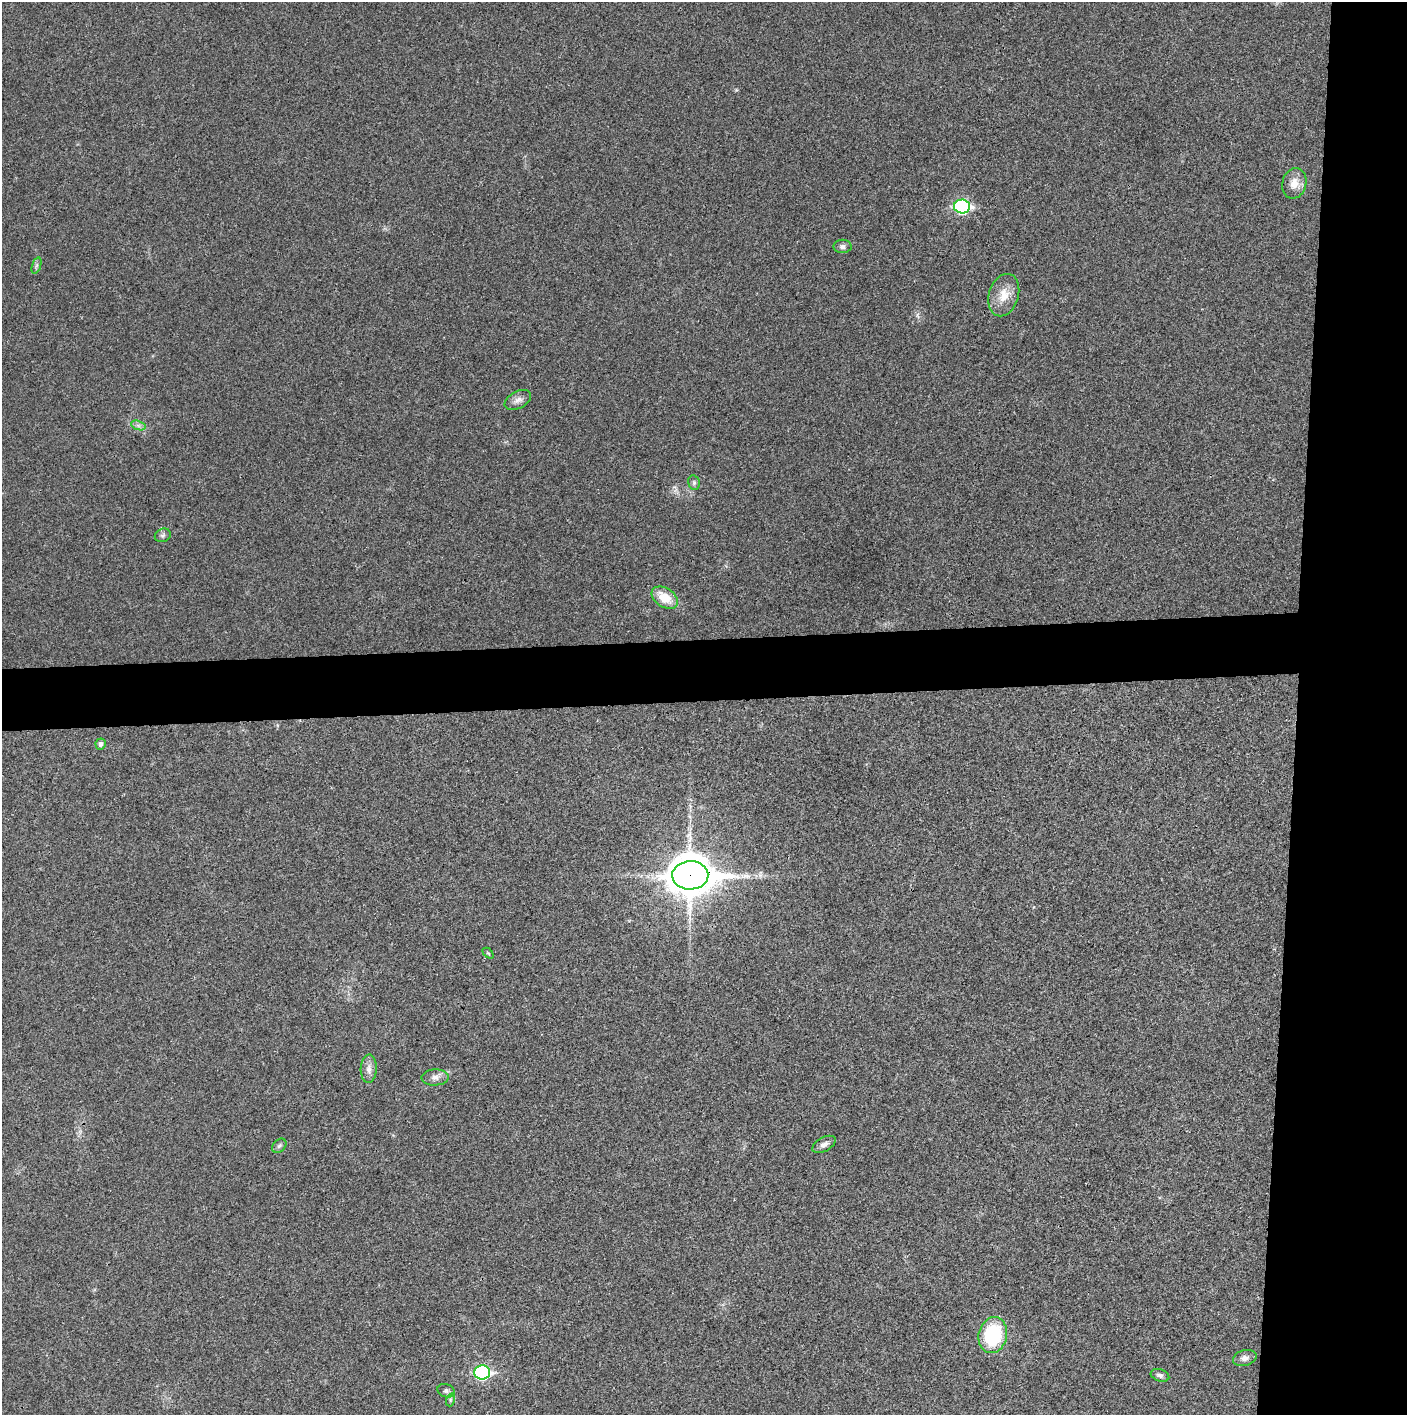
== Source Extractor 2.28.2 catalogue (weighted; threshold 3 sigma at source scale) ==
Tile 6 of 3 x 3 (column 3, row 2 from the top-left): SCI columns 2815-4219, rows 1416-2828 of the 4220 x 4242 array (HDU 1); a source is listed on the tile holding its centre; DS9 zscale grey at full resolution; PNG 1409 x 1417 px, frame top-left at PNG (2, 2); each listed source drawn as its Kron ellipse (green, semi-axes under 4 px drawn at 4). Shown black and unused: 12% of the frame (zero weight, under 3 of 4 exposures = <1% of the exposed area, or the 3 px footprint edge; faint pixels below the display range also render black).
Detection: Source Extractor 2.28.2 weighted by HDU 2 'WHT'; one run over the whole footprint, this tile lists its part. Background 0.0191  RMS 0.0051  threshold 0.0231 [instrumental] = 3 sigma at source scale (4.5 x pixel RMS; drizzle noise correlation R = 1.50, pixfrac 1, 0.05/0.05 arcsec/px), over >= 5 px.
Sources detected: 23; all 23 listed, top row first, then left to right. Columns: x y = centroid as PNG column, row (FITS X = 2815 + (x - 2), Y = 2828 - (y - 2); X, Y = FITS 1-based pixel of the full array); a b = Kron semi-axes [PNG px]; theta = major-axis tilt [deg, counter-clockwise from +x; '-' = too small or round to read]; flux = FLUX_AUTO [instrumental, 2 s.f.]
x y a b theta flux
1294 183 15 12 73 6.1
962 206 8 7 - 75
843 246 9 6 1 1.8
36 266 8 4 71 0.99
1004 295 22 14 73 9
518 400 14 8 28 3
138 425 7 4 -19 1.5
694 483 7 5 -77 1.2
163 535 8 6 23 1.3
665 598 14 9 -33 10
101 744 5 5 - 1.8
690 875 18 14 1 1400
488 953 6 4 -44 0.64
369 1069 14 8 87 3.1
435 1077 13 8 3 2.8
824 1144 13 7 28 2.3
279 1146 8 6 44 1.3
993 1335 18 14 77 34
1245 1358 12 8 15 2.5
482 1372 8 7 - 89
1160 1375 9 6 -18 1.6
446 1391 9 6 -18 1.6
450 1400 6 4 72 0.87
Overlapping masked pixels (flux is a lower limit): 1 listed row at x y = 690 875